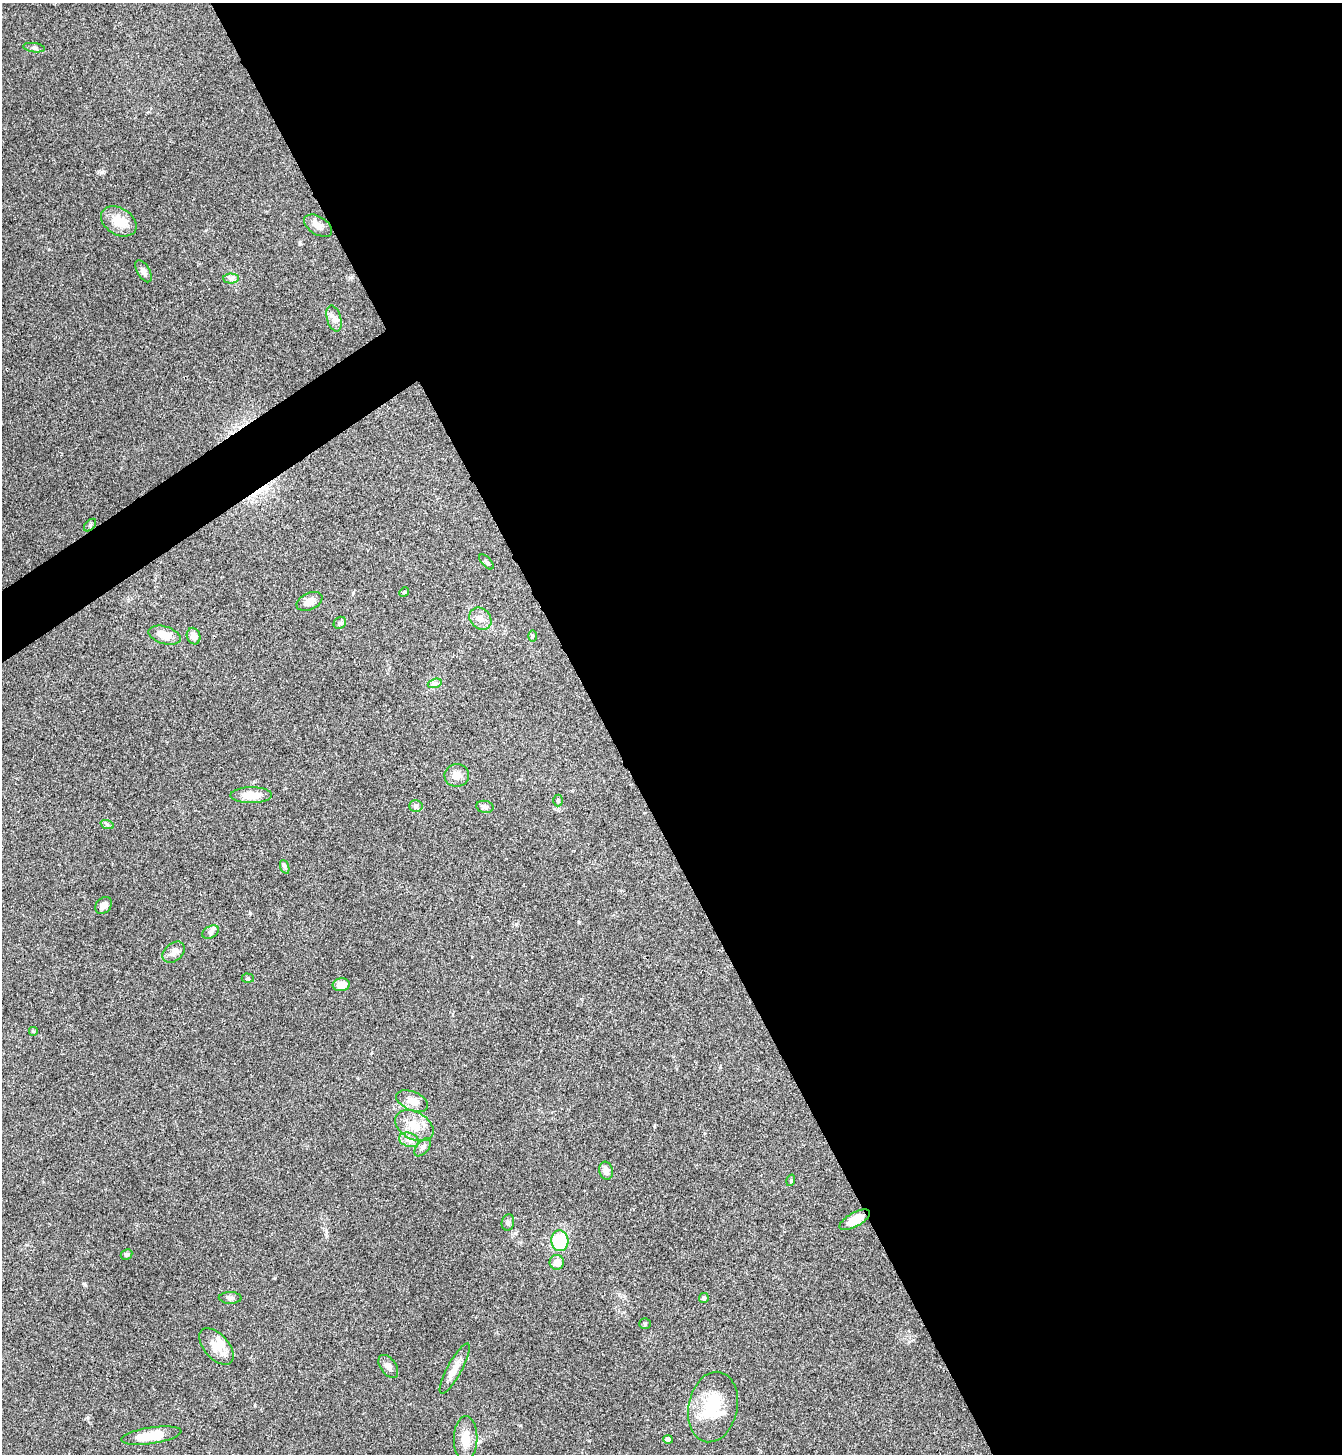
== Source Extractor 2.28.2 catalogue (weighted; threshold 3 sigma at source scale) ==
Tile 8 of 4 x 4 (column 4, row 2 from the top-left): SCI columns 4177-5516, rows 2912-4363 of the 5812 x 5818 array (HDU 1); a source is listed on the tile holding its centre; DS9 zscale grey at full resolution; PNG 1344 x 1456 px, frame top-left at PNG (2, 3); each listed source drawn as its Kron ellipse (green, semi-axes under 4 px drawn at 4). Shown black and unused: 57% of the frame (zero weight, under 3 of 4 exposures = <1% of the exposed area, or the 3 px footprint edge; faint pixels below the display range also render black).
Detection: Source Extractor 2.28.2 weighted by HDU 2 'WHT'; one run over the whole footprint, this tile lists its part. Background 0.0593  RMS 0.0051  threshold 0.0228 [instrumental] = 3 sigma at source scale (4.5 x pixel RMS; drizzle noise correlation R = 1.50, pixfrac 1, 0.05/0.05 arcsec/px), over >= 5 px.
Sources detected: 52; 1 cosmic-ray / hot-pixel residue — neither listed nor drawn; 1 inside a brighter listed object's ellipse — not listed separately; the other 50 listed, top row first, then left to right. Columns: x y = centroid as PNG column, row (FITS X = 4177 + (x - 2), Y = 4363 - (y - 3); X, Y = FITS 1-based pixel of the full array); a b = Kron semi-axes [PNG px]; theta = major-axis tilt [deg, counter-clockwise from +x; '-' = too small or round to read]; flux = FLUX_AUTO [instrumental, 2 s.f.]
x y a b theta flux
34 48 11 4 -7 1.3
119 221 19 13 -31 8.9
318 226 15 9 -32 3.6
143 271 12 6 -59 2
231 279 7 5 -1 1.3
334 318 13 7 -74 2.6
90 525 7 4 46 0.87
486 562 9 4 -48 1
404 592 5 4 - 0.58
309 601 14 8 26 3.7
480 619 12 10 -45 3.6
340 623 7 5 42 0.97
165 635 17 8 -16 6.4
194 636 8 6 -71 3.2
532 636 6 4 89 0.67
435 683 7 4 18 1.3
457 775 12 11 - 4
251 795 21 8 1 7.9
558 801 6 4 88 0.99
416 806 7 5 2 1.1
485 807 9 6 -10 1.6
107 824 7 4 -19 0.95
285 867 7 4 -70 0.98
104 905 9 7 44 2.9
211 932 9 6 27 1.5
174 952 13 9 41 3.4
248 978 6 4 -2 0.81
341 985 8 6 7 4.8
33 1031 5 5 - 0.63
412 1101 17 9 -23 4.6
414 1126 20 13 -29 8.9
409 1140 10 7 -18 2.5
423 1147 11 6 50 1.6
606 1171 9 6 -71 3.2
791 1180 6 3 73 0.46
855 1220 17 7 28 7.8
508 1222 8 6 76 1.2
560 1241 10 8 -86 31
126 1254 6 5 - 1
557 1262 7 7 - 4.3
230 1298 11 6 -1 1.6
704 1298 5 4 - 0.88
645 1324 5 5 - 0.67
216 1346 22 12 -49 7.2
388 1366 13 7 -55 2.5
455 1369 28 7 61 5.1
713 1407 35 24 78 23
151 1436 30 8 8 11
466 1439 22 11 88 7.9
668 1439 5 4 - 0.98
Overlapping masked pixels (flux is a lower limit): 1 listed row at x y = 855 1220
Unlisted compact peaks at least as high as the median listed source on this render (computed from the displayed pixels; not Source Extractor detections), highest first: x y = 102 172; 326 1231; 516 924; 250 913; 88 1418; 300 244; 85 1285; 255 1405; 520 1425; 350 278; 654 1126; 275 1278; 49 249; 579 922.